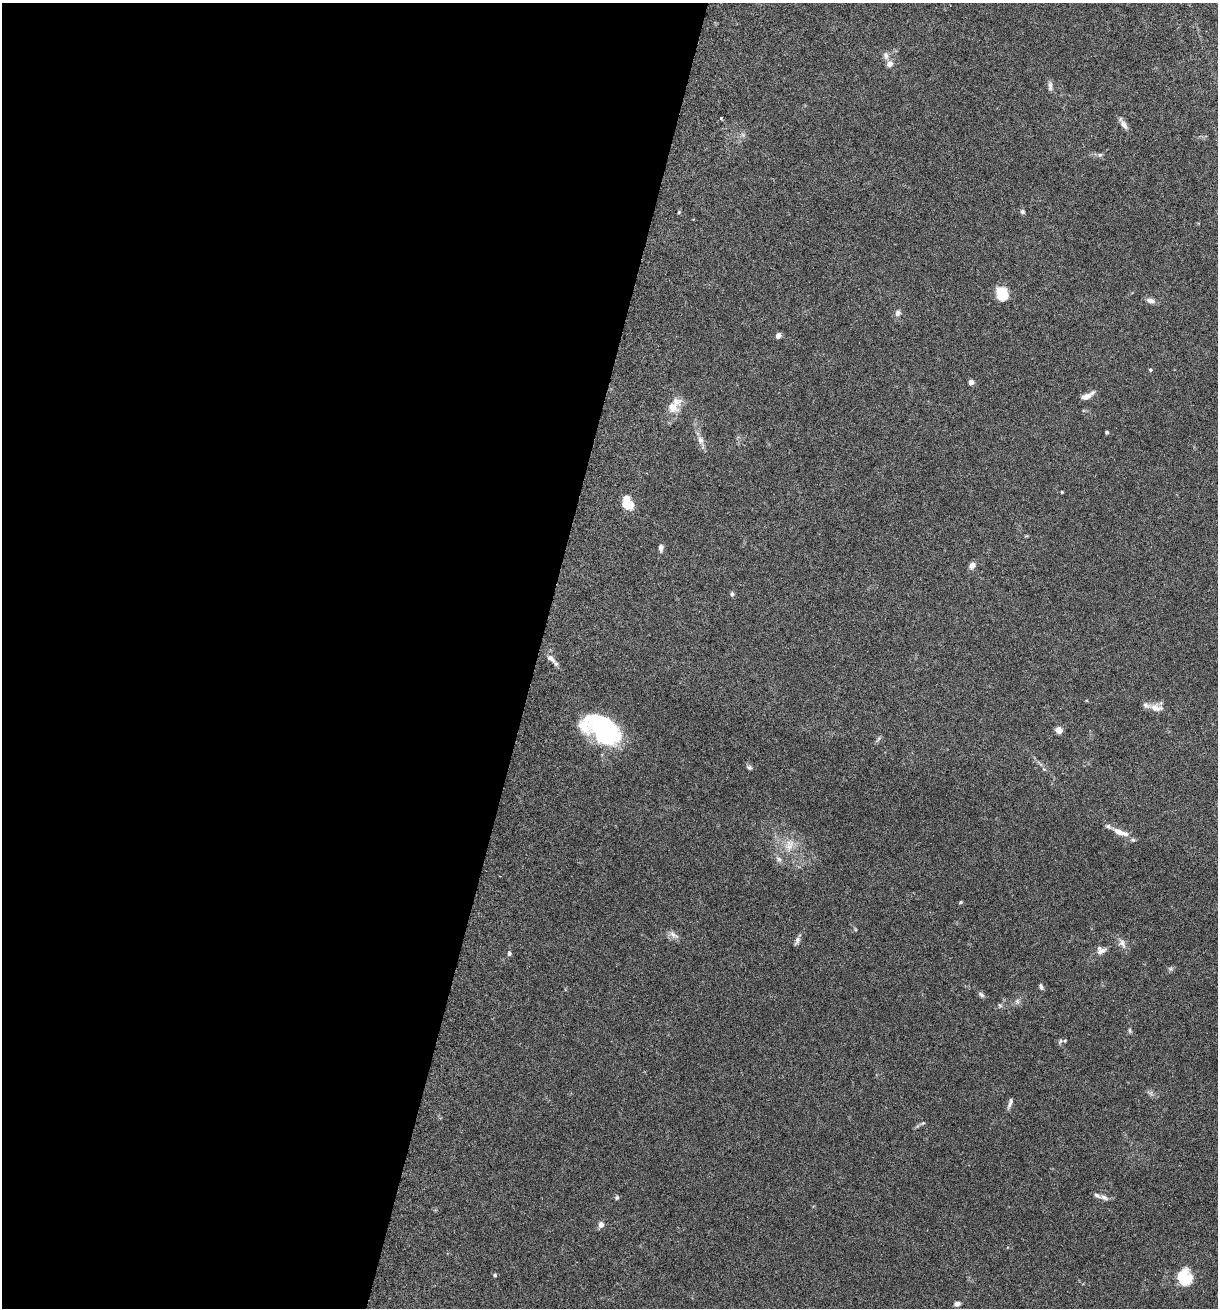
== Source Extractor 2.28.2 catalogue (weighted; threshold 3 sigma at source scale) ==
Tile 5 of 4 x 4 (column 1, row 2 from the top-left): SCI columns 133-1348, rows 2638-3943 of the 5307 x 5252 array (HDU 1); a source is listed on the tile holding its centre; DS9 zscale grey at full resolution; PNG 1220 x 1310 px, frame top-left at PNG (2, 3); no overlay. Shown black and unused: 44% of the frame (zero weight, under 3 of 6 exposures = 3% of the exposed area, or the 3 px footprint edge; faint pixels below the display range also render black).
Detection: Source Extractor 2.28.2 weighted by HDU 2 'WHT'; one run over the whole footprint, this tile lists its part. Background 0.0264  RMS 0.0028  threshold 0.0115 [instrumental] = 3 sigma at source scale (4.09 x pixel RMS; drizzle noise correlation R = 1.36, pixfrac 0.8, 0.05/0.05 arcsec/px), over >= 5 px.
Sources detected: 57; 2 inside a brighter object's white glare — not listed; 3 inside a brighter listed object's ellipse — not listed separately; the other 52 listed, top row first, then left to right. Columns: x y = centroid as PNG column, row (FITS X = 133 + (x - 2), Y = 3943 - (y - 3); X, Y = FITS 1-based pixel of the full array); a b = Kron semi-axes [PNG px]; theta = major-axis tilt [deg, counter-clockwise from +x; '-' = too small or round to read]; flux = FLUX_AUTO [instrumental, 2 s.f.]
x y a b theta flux
886 55 10 6 -77 0.98
890 64 8 7 - 1.2
1050 86 13 5 -90 0.87
721 118 3 3 - 0.29
1124 124 14 6 -56 1.5
1100 155 6 5 - 0.48
679 212 4 4 - 0.3
1022 212 6 5 - 0.46
1002 294 14 12 -68 4.7
1150 300 11 6 -16 1.1
898 313 7 6 - 0.92
778 336 5 5 - 1.2
1150 370 4 4 - 0.34
971 382 4 4 - 1.6
1086 396 14 7 22 1.6
674 405 25 14 56 3.7
1107 432 4 3 - 0.34
700 440 10 8 -73 1.3
1062 492 3 3 - 0.25
627 505 13 11 -16 3.5
661 547 9 6 84 0.84
972 565 8 7 - 1.2
732 594 6 5 - 0.5
551 659 15 6 -36 1.3
1155 708 14 9 -20 2.2
599 722 44 24 4 17
1059 730 6 6 - 1.9
878 739 9 4 60 0.48
749 767 7 6 - 0.52
1120 832 24 7 -21 2.9
789 847 13 8 38 2.2
779 859 8 6 -41 0.78
960 902 5 3 - 0.34
673 935 14 6 -30 1.2
797 940 11 6 66 0.84
1122 943 15 7 -65 1.4
1101 950 12 10 -6 1.3
509 954 6 5 - 0.5
1041 987 8 4 -67 0.58
981 995 10 5 -38 0.6
1017 1001 7 5 -48 0.54
1000 1005 7 4 -44 0.36
1130 1030 8 4 -82 0.39
1060 1041 7 4 71 0.38
1010 1103 15 4 71 0.8
923 1123 6 4 31 0.35
617 1197 6 5 - 0.46
1104 1197 11 6 -26 0.95
601 1225 7 6 - 1.2
495 1275 5 4 - 0.39
1184 1278 17 15 -75 7.8
957 1304 7 5 14 0.89